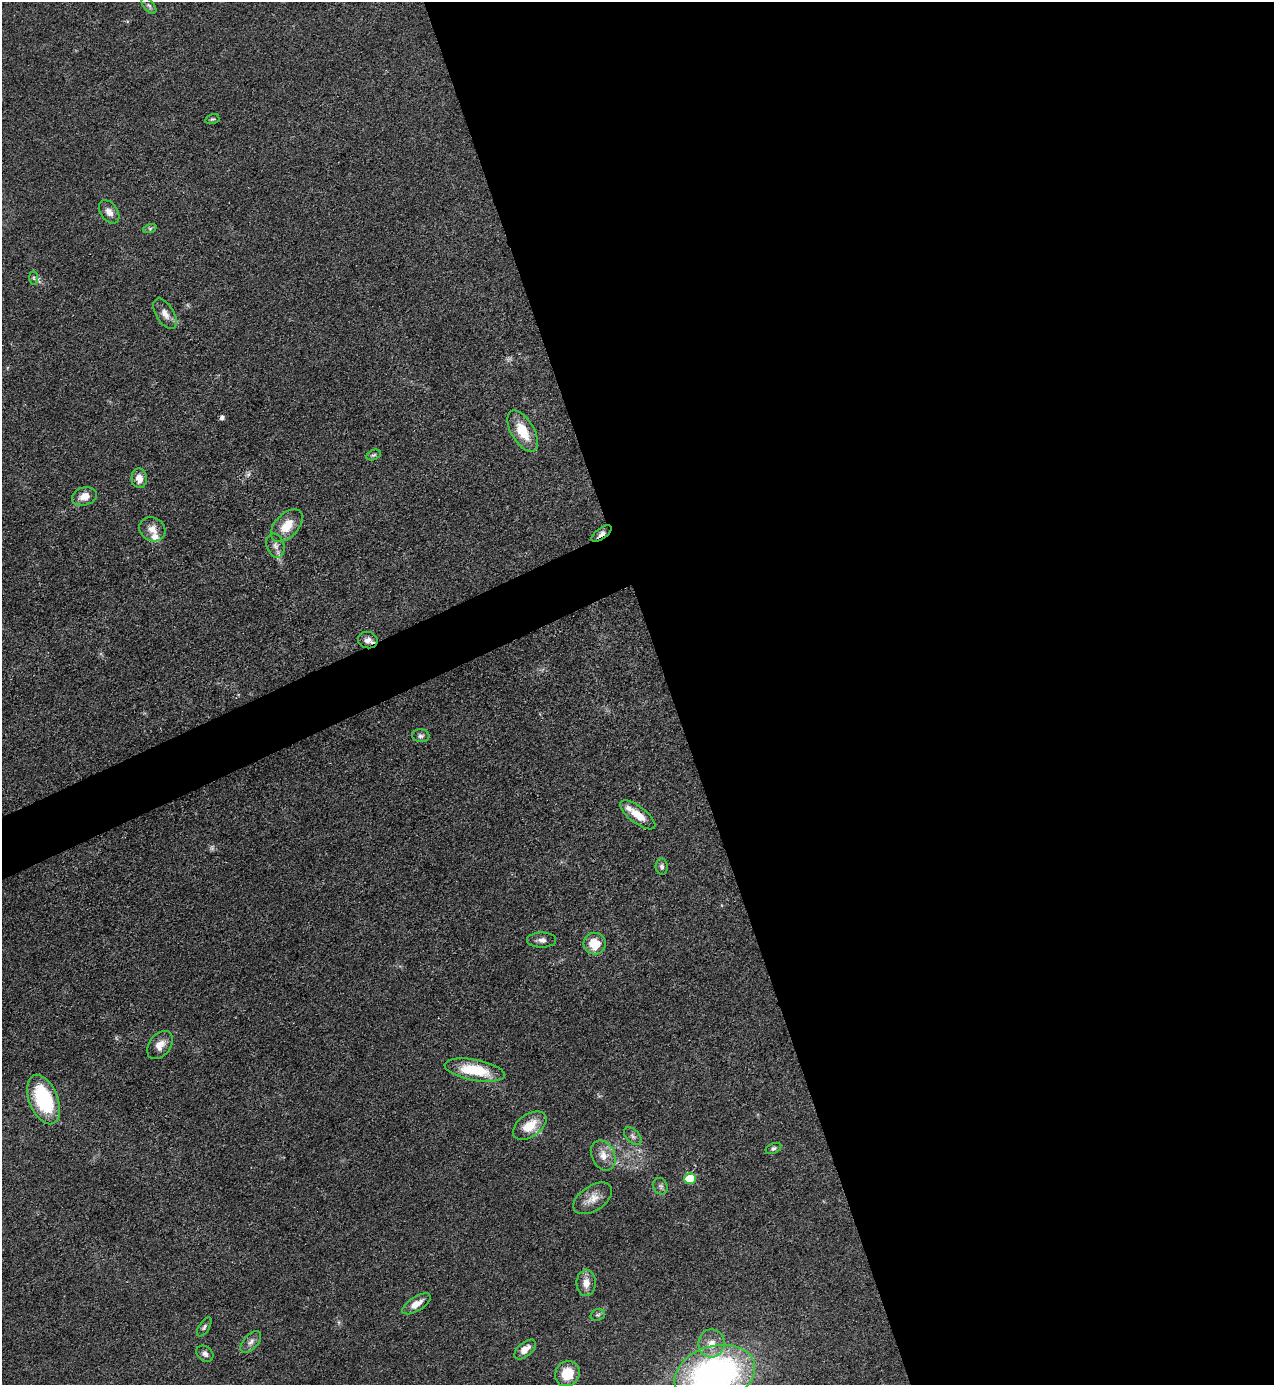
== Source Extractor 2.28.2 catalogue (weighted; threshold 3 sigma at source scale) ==
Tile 8 of 4 x 4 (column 4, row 2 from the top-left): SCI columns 3967-5238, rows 2767-4149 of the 5520 x 5533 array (HDU 1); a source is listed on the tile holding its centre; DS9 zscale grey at full resolution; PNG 1276 x 1387 px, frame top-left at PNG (2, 2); each listed source drawn as its Kron ellipse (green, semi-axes under 4 px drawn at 4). Shown black and unused: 50% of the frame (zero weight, under 3 of 4 exposures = <1% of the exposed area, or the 3 px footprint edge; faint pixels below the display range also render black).
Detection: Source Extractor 2.28.2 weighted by HDU 2 'WHT'; one run over the whole footprint, this tile lists its part. Background 0.0496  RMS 0.0054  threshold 0.0244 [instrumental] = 3 sigma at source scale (4.5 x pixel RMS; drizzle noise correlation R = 1.50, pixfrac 1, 0.05/0.05 arcsec/px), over >= 5 px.
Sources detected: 44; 1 too faint to see at this stretch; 1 cosmic-ray / hot-pixel residue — neither listed nor drawn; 2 inside a brighter listed object's ellipse — not listed separately; the other 40 listed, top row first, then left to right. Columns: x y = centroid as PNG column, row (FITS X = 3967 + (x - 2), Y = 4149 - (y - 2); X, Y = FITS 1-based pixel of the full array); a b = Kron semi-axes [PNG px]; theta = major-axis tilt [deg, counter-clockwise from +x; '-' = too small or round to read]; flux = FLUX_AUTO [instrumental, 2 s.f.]
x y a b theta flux
149 6 9 5 -50 1.4
212 119 7 5 14 0.94
109 212 13 8 -54 3.8
150 228 7 4 19 0.94
34 278 7 4 -89 0.98
165 314 17 8 -58 4.6
523 431 23 11 -59 14
374 455 7 4 26 0.97
139 478 10 7 -86 5
84 496 13 9 17 5.8
287 526 19 11 47 11
152 529 13 11 -27 5.2
601 534 11 5 36 2.8
275 546 12 8 -71 3.3
368 640 10 8 -15 3.7
421 736 9 6 -8 1.6
638 815 21 8 -37 8.8
662 867 8 6 -85 1.5
541 940 14 7 0 2.8
595 944 11 11 - 12
160 1045 16 10 51 5.4
475 1070 30 10 -10 23
44 1099 26 14 -68 44
530 1126 19 11 35 12
633 1136 11 6 -45 1.8
773 1148 8 5 23 1.3
603 1155 16 11 -64 6.2
690 1179 6 5 - 20
660 1186 8 7 - 1.6
593 1198 21 12 34 6.9
586 1283 13 9 88 5.5
416 1304 16 7 32 5.9
598 1315 7 5 19 1.1
204 1327 11 5 56 1.4
251 1342 13 7 48 2.9
711 1343 14 13 - 7.1
525 1349 13 7 41 5.3
205 1354 9 7 -39 1.9
567 1374 13 11 55 14
715 1374 41 28 17 190
Overlapping masked pixels (flux is a lower limit): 2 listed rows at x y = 601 534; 368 640
Isophote crosses this tile's border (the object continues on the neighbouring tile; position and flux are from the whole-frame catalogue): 1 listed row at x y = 715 1374